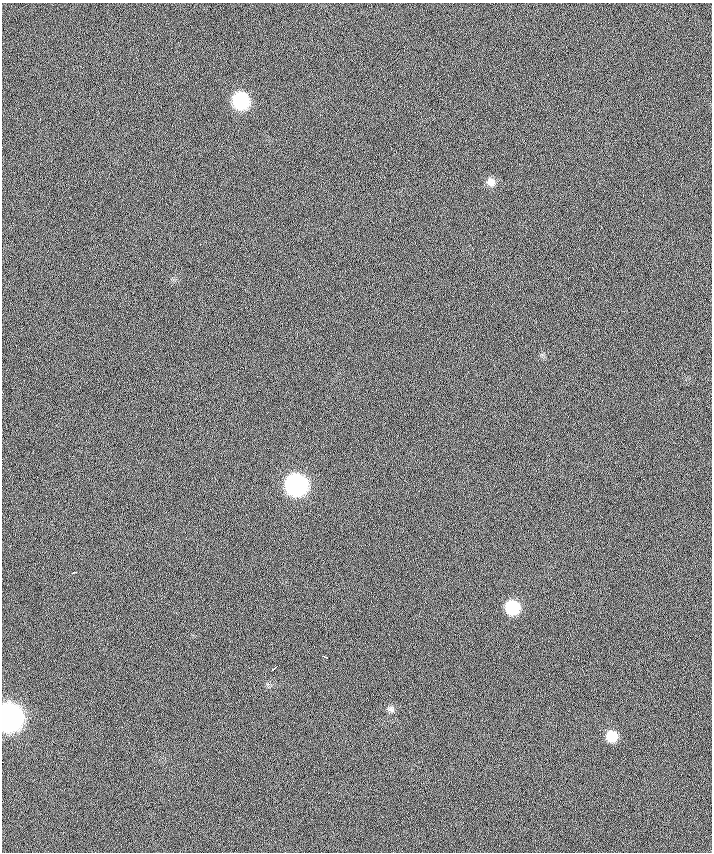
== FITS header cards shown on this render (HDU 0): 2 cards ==
NAXIS1  =                  710 /
NAXIS2  =                  850 /

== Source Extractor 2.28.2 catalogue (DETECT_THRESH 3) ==
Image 710 x 850 px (HDU 0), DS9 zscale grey, 1 PNG px = 1 image px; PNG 714 x 854 px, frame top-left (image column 1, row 850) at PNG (2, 3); no overlay
Background 0.188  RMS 16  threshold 48.1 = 3 sigma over >= 5 px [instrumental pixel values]
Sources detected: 10; all 10 listed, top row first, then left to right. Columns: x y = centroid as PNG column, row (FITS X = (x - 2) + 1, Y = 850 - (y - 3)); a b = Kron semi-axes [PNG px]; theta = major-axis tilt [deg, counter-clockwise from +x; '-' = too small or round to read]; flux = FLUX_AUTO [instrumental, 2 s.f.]
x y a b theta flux
241 101 12 11 - 98000
491 182 11 10 - 6800
296 485 13 12 - 310000
74 572 6 3 15 2100
512 607 11 10 - 48000
325 657 5 2 - 1800
274 668 7 2 37 3300
390 709 10 8 -19 3700
9 717 13 12 - 950000
611 736 11 10 - 21000
At the frame edge (FLAGS 8, measured only in part): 1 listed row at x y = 9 717